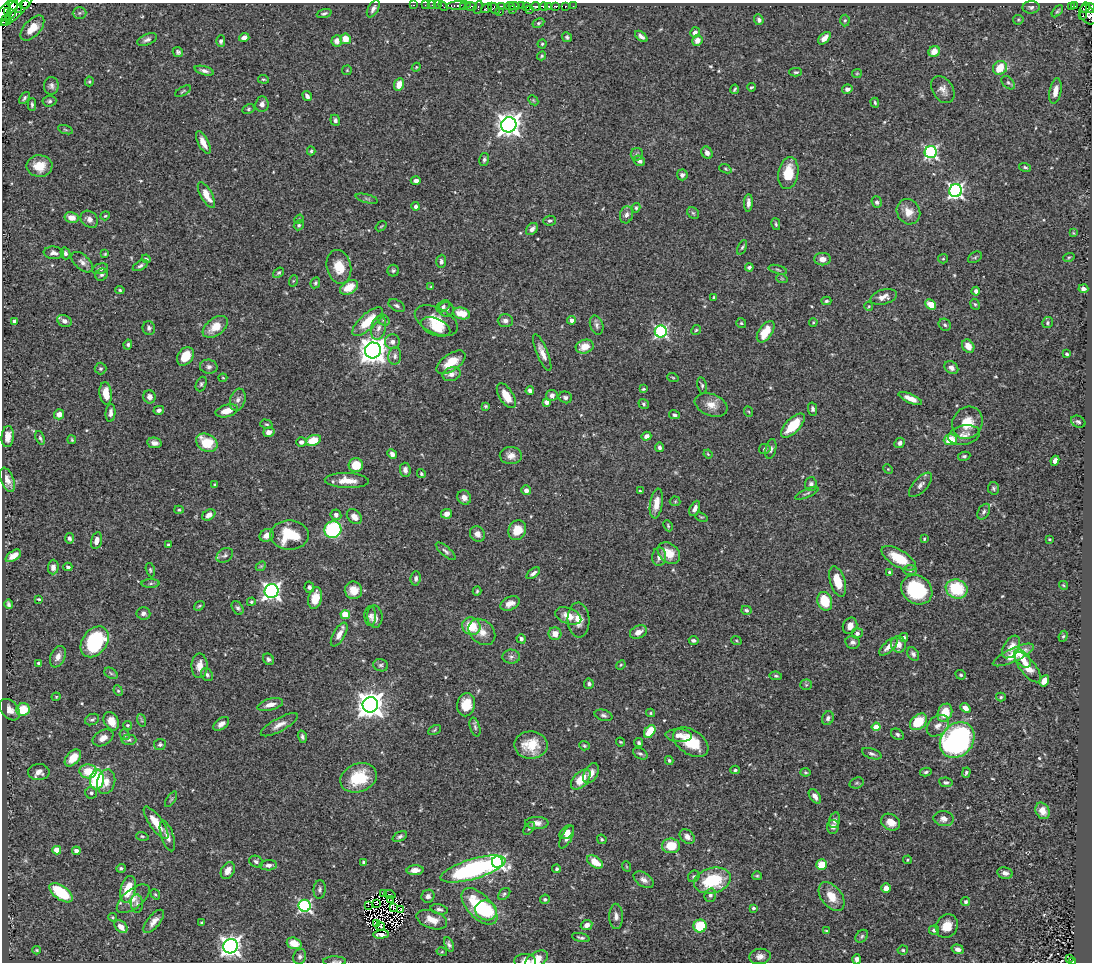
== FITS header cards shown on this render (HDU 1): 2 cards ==
NAXIS1  =                 1090
NAXIS2  =                  960

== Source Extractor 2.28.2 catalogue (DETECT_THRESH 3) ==
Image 1090 x 960 px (HDU 1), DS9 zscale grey, 1 PNG px = 1 image px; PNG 1094 x 964 px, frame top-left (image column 1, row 960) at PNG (2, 3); each listed source drawn as its Kron ellipse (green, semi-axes under 4 px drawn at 4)
Background 0.411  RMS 0.023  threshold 0.0682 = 3 sigma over >= 5 px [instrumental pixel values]
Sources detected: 558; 10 with non-positive FLUX_AUTO (blend fragments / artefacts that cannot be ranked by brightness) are neither listed nor drawn; of the other 548, the 500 brightest by FLUX_AUTO listed and drawn (48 fainter detections omitted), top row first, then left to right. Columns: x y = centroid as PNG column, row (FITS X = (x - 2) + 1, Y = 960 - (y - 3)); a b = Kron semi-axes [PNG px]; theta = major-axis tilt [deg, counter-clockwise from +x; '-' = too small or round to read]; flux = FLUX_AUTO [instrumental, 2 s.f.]
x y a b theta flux
25 4 3 2 - 72
414 5 3 2 - 6.7
425 5 2 2 - 5.6
432 5 2 2 - 1.9
438 5 2 2 - 8.7
458 5 12 3 4 300
443 6 6 2 -45 12
463 6 3 2 - 22
471 6 6 3 2 210
501 6 3 2 - 11
510 6 5 3 - 72
514 6 5 3 - 100
522 6 2 2 - 52
526 6 3 2 - 100
536 6 4 3 - 81
544 6 4 3 - 210
548 6 4 3 - 120
555 6 4 3 - 86
565 6 3 3 - 39
573 6 2 2 - 2.9
1072 6 4 2 - 2.2
1074 6 2 2 - 2
15 7 8 3 -35 44
478 7 6 3 72 22
1031 7 8 6 3 4.4
486 8 6 3 33 63
494 8 6 4 -43 29
1085 8 5 3 - 64
1090 8 5 2 - 170
21 9 19 4 49 140
373 9 9 5 61 5.5
530 9 3 2 - 33
12 10 11 4 69 150
512 10 3 2 - 31
7 11 3 2 - 45
1057 11 7 3 48 2.6
500 12 2 2 - 9.2
3 13 11 5 60 55
79 13 7 5 2 3.1
324 14 7 4 19 3.1
1088 15 10 7 -58 260
1083 16 3 3 - 37
6 20 6 5 - 59
759 20 5 4 - 3.7
845 20 6 4 87 2.3
1018 20 5 5 - 1.8
2 22 3 2 - 41
538 23 6 4 27 2.4
32 28 15 8 48 20
695 32 5 4 - 5.2
641 36 7 4 -38 5.3
567 37 5 4 - 3.2
244 38 5 4 - 6.4
824 38 7 4 44 9.7
345 39 5 5 - 21
147 40 10 5 23 5.2
697 40 5 5 - 12
221 41 6 4 90 3.5
337 41 6 5 - 8.7
542 44 4 4 - 2.2
934 51 6 5 - 18
178 52 5 4 - 3.5
542 56 4 4 - 2
416 67 4 4 - 1.5
1000 68 7 6 - 37
347 70 5 4 - 1.6
204 71 10 4 -16 5.2
796 72 6 4 0 2.4
857 73 5 4 - 1.7
263 79 5 3 - 1.8
89 81 5 4 - 1.7
1008 83 8 5 -44 3.3
399 84 6 5 - 16
51 86 9 7 87 5.4
751 87 4 3 - 1.8
735 89 4 2 - 2.1
847 89 5 4 - 6.1
943 90 15 10 -57 11
183 91 9 3 31 1.9
1055 91 13 5 79 13
307 96 5 4 - 5.5
24 98 7 3 54 3
533 100 6 4 -45 1.9
49 101 7 5 5 3.3
875 103 5 3 - 2.3
262 104 8 6 84 6.4
32 105 6 3 -89 2.7
248 109 6 4 28 2.4
335 120 6 4 -69 3.9
509 125 8 7 - 1300
65 130 8 3 -19 2
203 143 12 5 -63 13
311 151 4 3 - 1.9
931 152 6 6 - 300
707 153 6 5 - 7.2
637 154 6 6 - 3
484 160 7 4 78 3.3
639 161 6 5 - 5.6
39 166 13 11 -1 26
1025 167 6 3 -15 2.4
725 169 6 4 -21 2.4
788 173 16 10 80 38
682 175 5 5 - 4.8
416 180 5 3 - 5.8
956 191 6 6 - 420
206 195 14 6 -61 24
367 199 11 3 -15 2.4
877 202 6 5 - 3.7
748 203 9 4 88 6.4
416 206 4 4 - 4.1
636 208 4 3 - 2.2
908 212 13 11 -58 17
693 213 6 5 - 2.7
626 215 8 6 75 6.1
105 216 5 4 - 1.7
72 217 7 5 -11 13
89 219 9 7 -43 8.6
299 219 5 4 - 1.7
550 221 6 5 - 3.2
776 224 6 3 -76 2.5
299 225 5 4 - 2.6
381 226 6 3 37 1.6
532 229 7 5 49 6.3
1073 233 4 4 - 1.5
742 247 8 4 64 2.5
54 253 10 6 -4 6.2
65 253 6 5 - 4.2
105 254 3 3 - 1.6
975 257 7 5 30 2.7
1069 257 6 3 19 1.8
146 259 4 2 - 1.9
822 259 8 6 0 10
943 259 5 4 - 1.9
441 261 7 5 87 4.3
82 262 13 7 -43 7.8
140 266 8 4 28 3.7
339 267 17 12 -77 28
749 267 4 3 - 3.3
100 269 8 5 16 4.6
778 270 9 3 -15 2.6
393 271 6 5 - 2.9
279 273 6 4 38 2.3
102 275 6 5 - 3.5
782 279 6 3 -19 1.6
293 281 6 4 71 2
315 283 6 4 63 2.6
349 287 10 6 32 27
431 287 3 3 - 1.7
1083 289 5 4 - 7.2
120 290 5 4 - 2.2
976 291 4 4 - 4.5
714 297 4 3 - 2
884 297 13 7 15 11
826 301 5 4 - 2.5
975 304 6 4 -65 2.5
931 305 6 4 -43 23
397 306 9 5 -27 4.4
443 306 7 5 35 3.9
869 306 4 4 - 1.5
446 309 7 7 - 4.9
462 313 8 5 -15 24
383 320 6 5 - 2.8
572 320 4 4 - 8.8
14 321 4 4 - 5.4
64 321 7 5 -27 6.5
436 321 23 13 -26 35
505 321 7 6 - 6.8
368 322 19 7 43 38
813 322 4 3 - 1.5
741 323 5 5 - 2
1047 323 5 5 - 2.8
597 325 10 6 -73 5.1
945 325 6 5 - 3.3
215 327 14 8 37 26
436 327 15 8 -21 23
149 328 7 6 - 3.7
378 328 12 7 76 8.9
696 330 5 4 - 2.2
661 331 6 6 - 240
766 332 12 6 55 34
392 342 7 7 - 7.7
128 345 5 4 - 2.8
968 346 7 5 -54 14
585 347 9 6 15 19
373 350 8 8 - 1800
542 352 20 5 -68 12
1067 354 3 3 - 2.3
185 356 10 7 55 28
395 356 9 6 84 5.6
451 362 16 8 34 29
209 367 9 7 -4 4.7
951 368 7 6 - 7.8
101 369 6 6 - 3
451 374 9 6 20 9
223 378 4 4 - 1.6
673 378 6 4 -18 1.6
201 384 7 5 67 3.2
702 385 8 4 -77 3
643 389 4 3 - 1.8
530 391 4 4 - 5
106 393 11 6 -83 26
552 395 6 5 - 7.1
506 396 14 7 -58 25
149 397 6 6 - 7.8
565 397 7 5 -23 4.1
910 398 12 4 -23 13
238 400 11 7 72 7.3
547 402 4 4 - 13
644 404 5 4 - 2.5
711 405 17 11 -21 17
486 406 4 3 - 2
812 409 6 4 -79 3.9
159 410 5 4 - 4.5
227 411 11 6 15 16
749 412 5 3 - 1.5
111 413 9 5 85 6.7
59 414 5 5 - 11
674 415 5 4 - 4
1078 422 7 5 -26 3.6
967 423 17 15 58 28
266 424 6 4 -15 2.5
793 426 15 7 46 50
269 432 6 5 - 8.1
964 435 16 9 11 13
646 436 5 4 - 7.9
8 437 10 6 85 11
40 438 7 4 -69 2.9
72 440 4 3 - 1.7
313 440 7 5 21 39
950 440 6 5 - 36
301 442 5 4 - 6.4
154 443 7 5 -9 8.1
207 443 11 8 -27 47
900 443 5 5 - 4.8
660 447 5 4 - 3.6
765 449 6 5 - 3
771 449 10 5 78 4.5
392 454 5 4 - 6.8
708 454 4 3 - 1.5
511 456 11 8 -2 10
964 456 6 4 10 3
1055 461 5 4 - 6.8
356 465 7 7 - 33
888 469 5 4 - 1.7
405 470 7 5 -86 7.2
421 474 5 4 - 2.3
7 480 13 6 -69 9.7
347 481 22 7 -2 22
811 484 7 6 - 4.7
215 485 4 3 - 2.1
920 485 15 7 48 7.9
993 488 6 5 - 3.4
526 490 5 5 - 6.7
640 491 3 3 - 1.6
807 493 13 3 24 2.7
464 498 7 6 - 9.4
675 501 5 5 - 1.8
656 503 15 6 81 16
695 508 8 4 65 7.9
179 510 5 4 - 2
984 512 8 5 59 3.9
447 514 5 5 - 11
209 515 7 5 32 9.1
336 515 5 5 - 5.4
354 517 8 6 -45 11
701 517 6 4 -22 1.9
668 526 6 3 -65 2
333 530 8 8 - 180
517 530 10 8 63 27
477 534 8 7 - 8.4
267 535 7 6 - 11
290 535 19 14 1 58
69 538 5 4 - 3.3
924 539 3 3 - 1.8
1049 539 4 3 - 1.5
96 541 9 5 77 9.3
168 545 3 3 - 2
446 551 12 5 -41 4.4
669 553 12 9 -42 24
225 555 9 6 33 4.6
13 556 8 5 34 12
659 557 9 7 85 8.6
899 558 19 8 -31 44
261 566 5 4 - 1.9
53 567 7 5 88 9.1
68 567 4 3 - 3.2
150 570 7 4 -77 2.4
910 570 7 5 0 3.6
889 572 4 3 - 2.1
533 573 8 4 37 4.8
416 578 7 5 83 3.8
838 581 16 7 -73 26
151 583 9 4 1 3.3
1063 585 4 3 - 1.8
309 587 6 5 - 3.3
957 589 11 9 -21 79
353 590 9 8 - 18
917 590 16 14 -35 97
272 591 7 7 - 620
477 591 4 4 - 1.9
315 598 11 6 76 28
39 599 3 2 - 1.8
825 601 9 7 -72 47
251 602 4 4 - 2.1
510 603 10 6 26 11
8 604 5 3 - 3.1
199 606 6 3 36 1.7
238 608 7 5 -55 3.6
746 610 5 4 - 2.9
143 613 7 6 - 4.5
345 615 5 4 - 44
370 616 10 6 -89 5.3
375 616 11 7 -84 8.1
568 616 13 8 -20 20
579 620 17 11 -86 17
471 626 9 8 - 40
850 626 8 7 - 11
482 632 15 11 -43 16
638 632 9 6 25 11
857 633 5 5 - 4.8
555 634 6 6 - 13
339 635 13 6 60 12
1063 636 6 4 66 2.2
904 637 4 4 - 3.1
521 639 5 4 - 5.3
694 640 5 4 - 3.7
736 640 5 3 - 1.5
95 642 17 12 53 130
853 642 7 6 - 6.1
898 644 8 7 - 12
888 647 11 5 43 11
1011 647 12 7 58 15
913 654 7 5 -55 4.8
1013 655 22 6 25 36
58 657 11 7 67 9.5
511 657 9 7 -2 5.5
1022 658 11 6 -48 8.4
268 659 6 5 - 3.4
39 663 4 3 - 3.8
381 665 7 6 - 4.1
621 665 5 4 - 1.8
199 666 12 8 -90 16
1028 667 18 7 -51 19
111 673 7 5 -32 3.1
207 675 7 5 -51 3.8
961 675 5 4 - 2.7
776 676 6 4 -9 2.8
1044 681 6 4 59 14
589 684 5 5 - 3.8
806 685 5 5 - 2.5
118 691 5 4 - 2.4
56 697 4 4 - 1.5
1001 697 5 4 - 2.4
270 705 13 5 15 12
370 705 8 7 - 2000
466 705 11 9 79 30
965 708 5 4 - 11
23 709 6 6 - 40
10 710 12 8 -48 13
651 713 4 4 - 1.7
945 713 9 7 68 31
604 715 9 5 -16 4.3
828 718 7 5 68 4.2
92 720 7 5 26 3.6
141 720 6 4 -71 2.2
111 721 10 7 -60 17
918 722 10 7 44 50
221 724 9 5 37 7.9
128 725 4 4 - 2
279 725 21 6 28 13
938 726 12 9 41 11
475 727 10 5 -74 3.8
876 727 4 4 - 35
434 730 7 4 28 2.2
650 732 7 4 55 39
897 734 7 5 -34 3.4
125 735 5 5 - 2.6
679 735 13 6 -3 13
302 737 6 4 -74 3.6
103 738 11 7 30 9.9
129 740 7 5 1 3.6
957 740 19 15 48 360
621 742 5 3 - 1.7
691 742 20 12 -34 50
639 743 4 4 - 2.6
160 744 6 5 - 3
531 745 16 13 -2 38
584 746 5 4 - 2.2
640 754 8 5 -28 3.6
872 754 10 5 -19 4.7
73 758 10 6 48 22
669 761 4 4 - 2.6
735 770 5 3 - 3
88 771 8 7 - 28
39 772 11 8 2 10
805 772 5 3 - 2.1
926 772 6 4 13 2.9
591 773 11 6 61 11
966 773 5 4 - 3.5
359 778 19 14 21 62
581 779 12 7 46 27
97 780 10 7 82 120
106 782 12 9 76 14
946 782 7 5 -9 3.5
857 783 7 5 19 2.7
91 793 6 5 - 3.2
815 796 8 5 -55 8.3
171 799 9 3 56 2.3
1042 811 8 7 - 15
944 819 10 7 -6 8.9
834 820 8 5 76 5.4
891 822 10 7 -30 18
156 823 19 6 -55 28
537 823 12 6 -1 9.6
833 827 7 6 - 6.4
529 828 7 4 52 2.7
567 832 8 5 42 9
142 836 6 4 -17 2.2
167 836 16 6 -72 9.9
400 836 8 4 24 3.7
567 837 12 5 62 12
687 837 8 6 -43 7
602 839 5 4 - 2.1
671 846 9 7 0 36
57 850 4 4 - 35
76 851 4 4 - 12
908 860 4 3 - 1.6
256 861 7 5 -25 4.3
364 862 4 3 - 5.1
497 862 6 5 - 380
595 862 9 5 -33 26
269 865 8 5 4 6
821 865 5 5 - 33
626 866 5 3 - 1.5
121 868 5 4 - 2.9
473 869 34 10 16 310
557 869 4 4 - 2.7
228 870 9 6 61 12
415 870 8 5 3 11
1005 873 8 5 -10 6.3
694 876 6 5 - 2.6
757 876 5 4 - 1.9
644 880 11 7 -33 8.3
712 881 19 12 15 80
886 888 4 4 - 11
128 889 13 7 75 41
320 890 9 6 84 4.4
61 893 13 7 -36 83
383 893 4 2 - 4.1
155 894 5 4 - 2
390 894 6 3 -16 12
504 894 7 5 44 3
710 895 7 6 - 4.7
428 896 6 6 - 5.4
831 896 16 10 -52 26
133 899 19 9 38 16
545 899 5 4 - 2.7
391 900 2 2 - 2
966 902 4 4 - 4
137 903 9 6 -86 4.8
377 904 3 2 - 1.9
305 906 6 6 - 260
368 906 3 2 - 2.3
479 906 23 12 -46 110
393 908 3 2 - 1.8
753 908 4 3 - 2.9
439 909 9 5 -12 4.4
401 910 2 2 - 2.7
486 910 11 9 -27 90
616 916 12 7 -90 8
113 917 4 3 - 1.7
432 920 16 9 -18 21
154 921 14 6 50 11
201 923 4 3 - 2
377 923 2 2 - 2.6
587 925 6 5 - 7.6
380 926 4 3 - 1.8
700 926 6 6 - 52
947 926 12 10 57 19
121 927 7 5 -43 12
934 930 5 4 - 4.9
826 931 3 3 - 1.6
381 934 7 4 6 7.1
862 936 7 5 46 3
581 938 9 3 -13 3.4
294 943 7 5 -17 25
449 944 8 4 -69 4.1
231 946 7 7 - 910
958 949 6 5 - 7.3
37 950 4 3 - 1.7
903 950 5 4 - 2.4
442 952 5 3 - 1.5
760 956 11 7 6 8.9
300 957 8 6 70 4.3
537 959 12 7 30 18
857 959 5 4 - 5
1069 959 4 3 - 9.3
335 961 11 5 1 3.7
525 961 11 7 1 7.8
1072 961 4 3 - 45
At the frame edge (FLAGS 8, measured only in part): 9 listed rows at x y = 25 4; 1090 8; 3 13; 2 22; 537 959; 857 959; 335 961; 525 961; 1072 961
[48 fainter detections neither listed nor drawn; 10 non-positive-flux detections neither listed nor drawn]